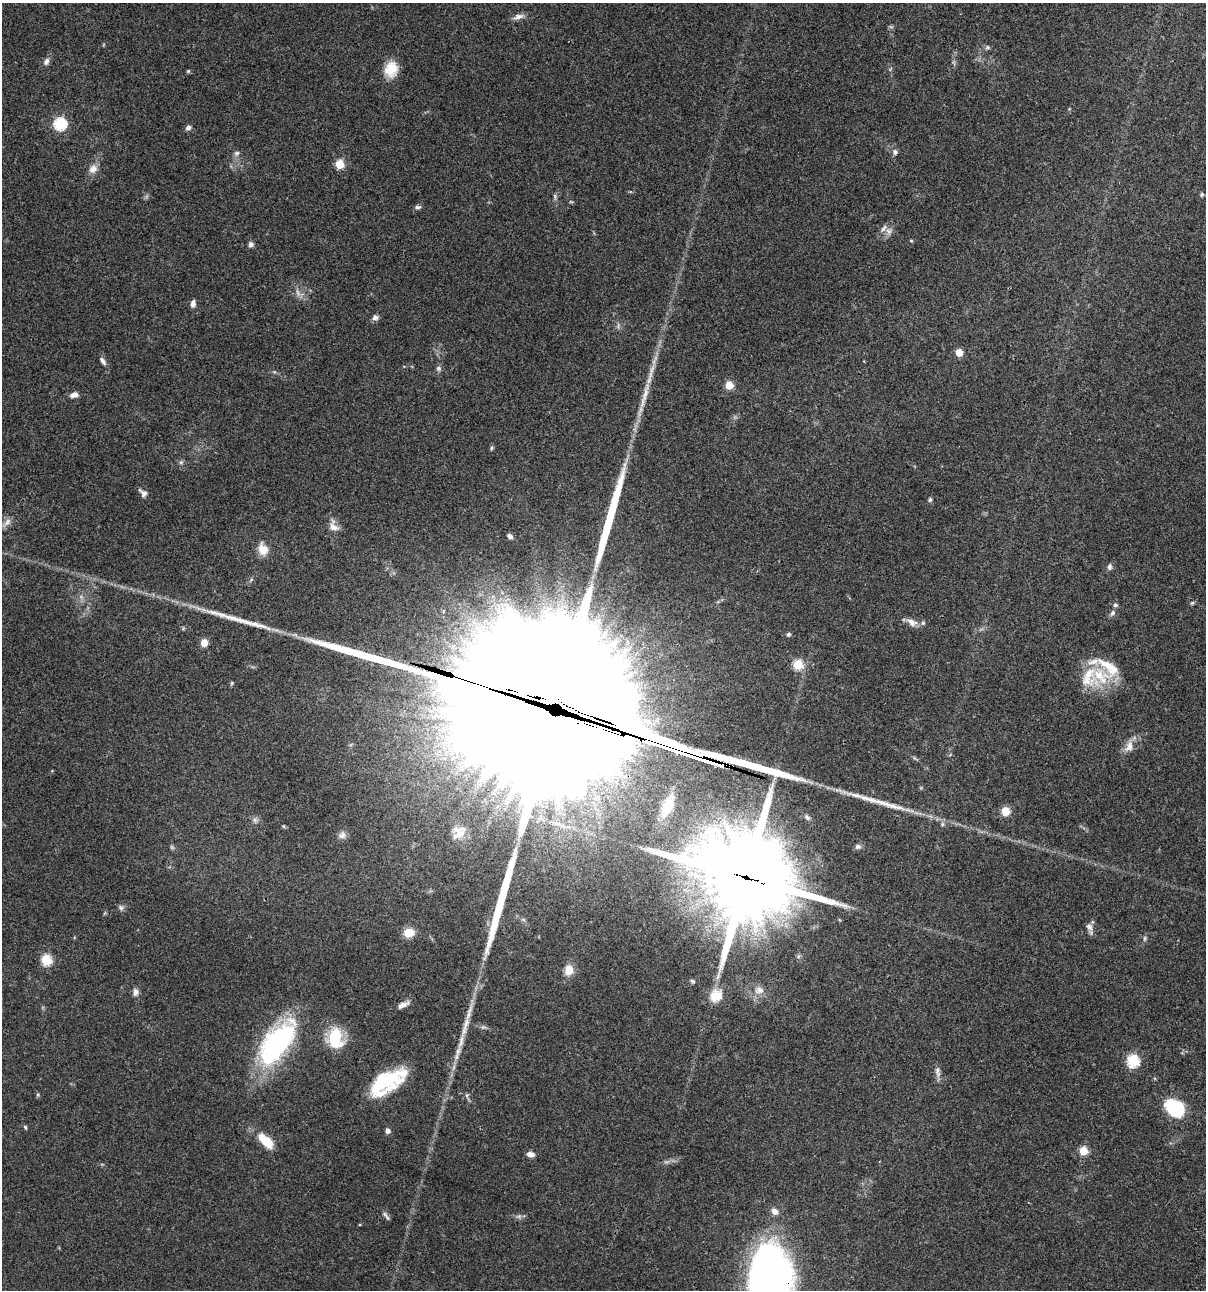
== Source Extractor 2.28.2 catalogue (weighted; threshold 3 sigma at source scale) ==
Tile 6 of 4 x 4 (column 2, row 2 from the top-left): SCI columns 1438-2641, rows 2698-3985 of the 5407 x 5392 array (HDU 1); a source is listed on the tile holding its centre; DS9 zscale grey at full resolution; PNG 1208 x 1292 px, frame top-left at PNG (2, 3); no overlay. Shown black and unused: <1% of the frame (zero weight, under 3 of 4 exposures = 9% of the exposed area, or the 3 px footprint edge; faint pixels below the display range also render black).
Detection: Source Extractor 2.28.2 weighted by HDU 2 'WHT'; one run over the whole footprint, this tile lists its part. Background 0.0474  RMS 0.0055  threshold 0.0247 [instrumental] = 3 sigma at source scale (4.5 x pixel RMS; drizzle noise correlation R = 1.50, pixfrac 1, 0.05/0.05 arcsec/px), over >= 5 px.
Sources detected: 108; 1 too faint to see at this stretch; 2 inside a brighter object's white glare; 5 long thin detections or spike segments (spike, bleed or trail) — not listed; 13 inside a brighter listed object's ellipse — not listed separately; the other 87 listed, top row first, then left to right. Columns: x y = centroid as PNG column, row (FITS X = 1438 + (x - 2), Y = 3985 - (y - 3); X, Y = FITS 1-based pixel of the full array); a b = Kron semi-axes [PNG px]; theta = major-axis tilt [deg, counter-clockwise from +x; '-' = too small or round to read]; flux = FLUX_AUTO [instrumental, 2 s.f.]
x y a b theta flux
518 17 17 6 14 2.9
987 47 7 5 0 1.1
46 62 10 7 61 2.1
391 69 18 15 75 10
188 71 5 4 - 0.6
60 124 6 6 - 67
188 128 7 6 - 1.8
895 152 8 7 - 1.7
237 153 8 7 - 1.7
339 164 5 5 - 23
93 169 13 10 49 4
1202 194 6 5 - 0.85
555 197 9 4 -78 1.1
571 202 6 3 -18 0.59
418 207 9 5 5 1.3
889 231 9 8 - 2.7
911 241 5 3 - 0.51
251 244 7 6 - 1.7
298 293 13 5 -72 2.3
193 304 8 5 79 2.3
375 317 7 6 - 2.1
959 353 5 5 - 11
103 361 11 5 -58 1.9
438 368 8 7 - 1.3
729 385 5 5 - 17
74 395 9 6 16 3.1
644 396 53 7 75 13
491 448 6 4 88 0.72
181 462 6 5 - 1
143 493 11 7 -43 2.5
930 500 5 5 - 1.1
7 522 16 7 47 3.2
334 527 16 10 -33 4.1
510 536 6 5 - 2
263 549 16 12 -68 6
1109 567 8 6 -90 1.6
81 597 6 5 - 1.3
1192 603 5 5 - 0.81
1112 613 9 7 64 1.6
912 622 13 8 -28 3.8
788 634 6 5 - 1
204 643 7 7 - 4.6
798 665 5 5 - 30
1101 676 33 29 -46 23
232 683 5 5 - 0.67
554 717 100 89 -36 38000
1129 746 17 10 65 4.9
667 806 23 10 65 10
1005 811 9 8 - 6.3
807 817 9 5 -39 1.3
255 820 8 6 46 1.6
942 824 6 5 - 1.1
283 826 5 4 - 0.59
457 830 20 8 3 4.1
342 835 11 9 44 2.5
858 847 8 7 - 1.6
746 877 32 27 -24 9000
121 908 8 7 - 1.6
1089 927 15 8 -66 2.6
409 933 9 8 - 9.7
1145 938 7 5 84 1
46 960 6 5 - 37
569 970 10 9 - 7.1
693 981 7 5 -39 0.92
759 990 14 11 -2 4.8
136 992 9 7 -90 2.4
716 996 15 13 39 11
403 1005 17 6 27 3.2
469 1013 39 6 73 8.7
483 1027 9 4 12 1
335 1038 20 14 -90 25
276 1044 44 21 54 100
1133 1061 6 6 - 58
937 1072 16 6 -82 2.6
388 1080 41 19 24 32
38 1095 6 4 90 0.69
467 1095 7 5 -84 0.96
1174 1107 13 10 -35 56
25 1127 5 4 - 0.78
387 1131 5 5 - 2.5
267 1143 14 11 -38 8.8
1083 1151 5 5 - 19
530 1154 8 5 -11 3.2
774 1211 9 7 -47 3.1
385 1214 9 6 -49 1.6
519 1216 6 6 - 1.3
769 1278 58 37 82 300
Overlapping masked pixels (flux is a lower limit): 3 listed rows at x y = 554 717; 746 877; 769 1278
Isophote crosses this tile's border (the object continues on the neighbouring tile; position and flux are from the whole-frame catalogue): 1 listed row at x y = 769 1278